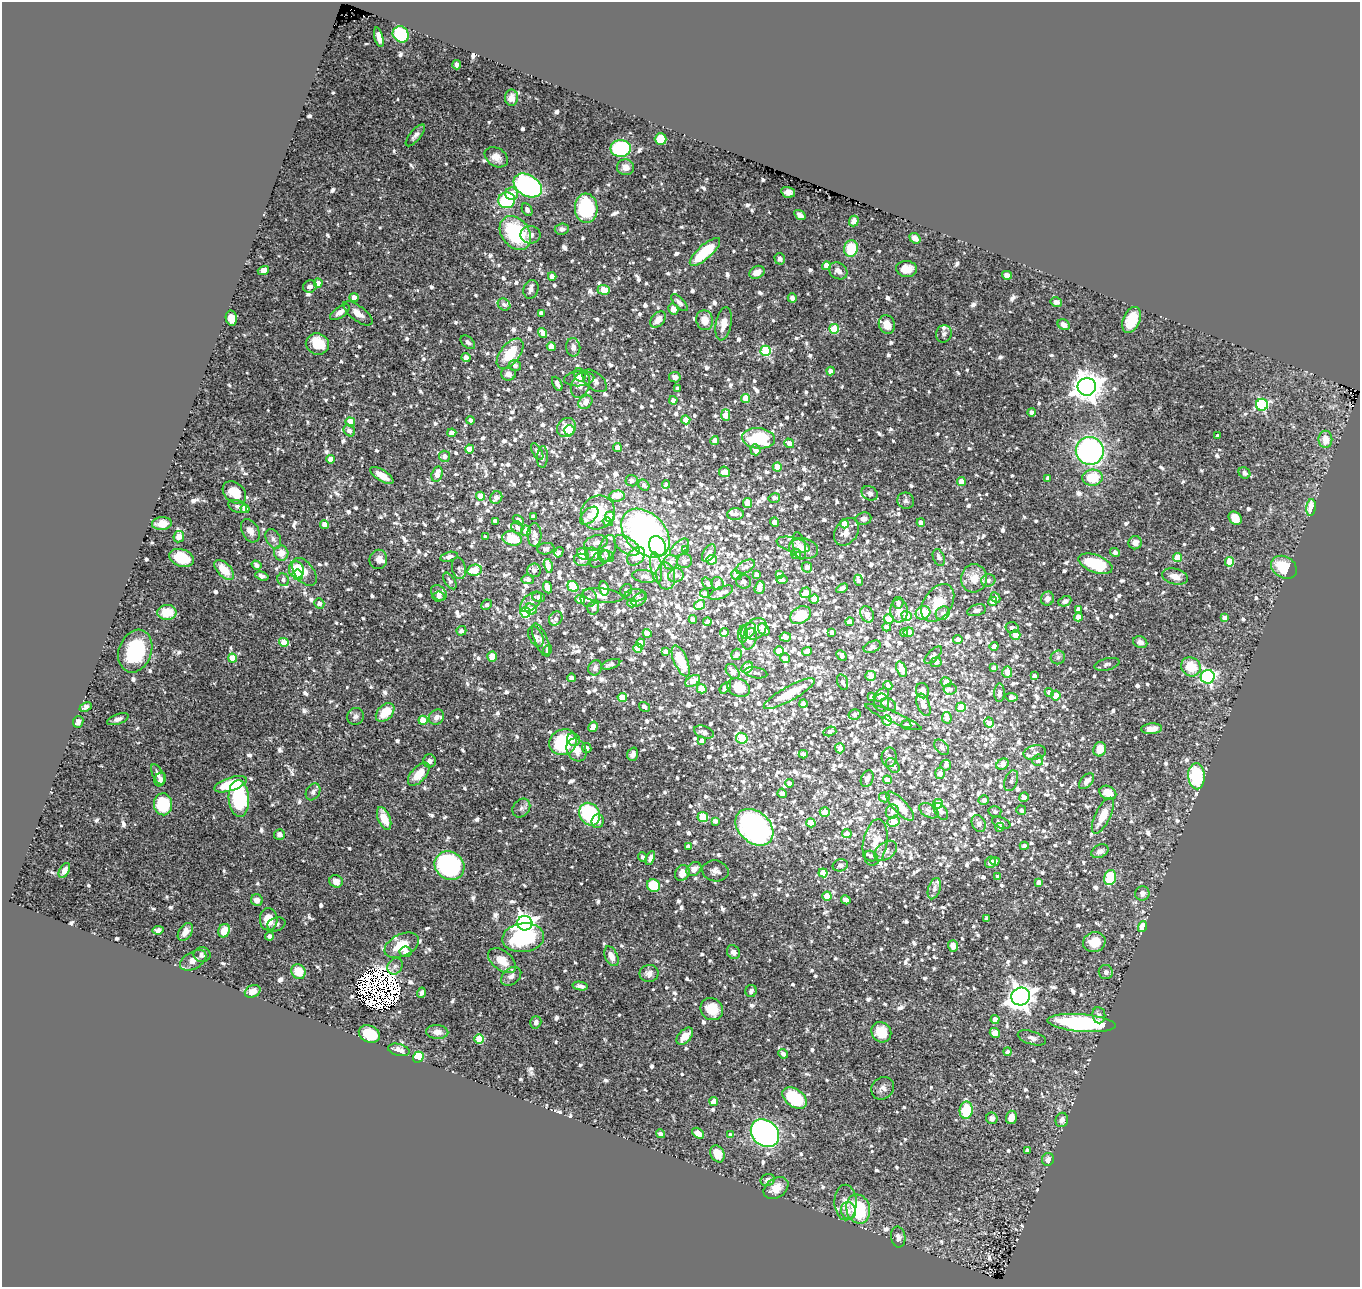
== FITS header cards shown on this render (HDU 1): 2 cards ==
NAXIS1  =                 1358
NAXIS2  =                 1285

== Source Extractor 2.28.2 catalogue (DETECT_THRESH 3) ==
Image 1358 x 1285 px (HDU 1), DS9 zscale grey, 1 PNG px = 1 image px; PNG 1362 x 1289 px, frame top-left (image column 1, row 1285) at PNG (2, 2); each listed source drawn as its Kron ellipse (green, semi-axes under 4 px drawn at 4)
Background 0.703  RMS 0.018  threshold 0.0549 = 3 sigma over >= 5 px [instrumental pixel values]
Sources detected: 1661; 15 with non-positive FLUX_AUTO (blend fragments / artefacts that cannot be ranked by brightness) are neither listed nor drawn; of the other 1646, the 500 brightest by FLUX_AUTO listed and drawn (1146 fainter detections omitted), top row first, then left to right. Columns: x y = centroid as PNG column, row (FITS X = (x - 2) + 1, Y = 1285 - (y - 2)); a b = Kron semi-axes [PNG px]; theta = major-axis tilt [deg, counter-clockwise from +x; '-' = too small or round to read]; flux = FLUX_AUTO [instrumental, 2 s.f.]
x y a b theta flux
401 34 8 7 - 100
379 37 10 4 -75 7.1
457 65 5 4 - 4.3
512 98 8 6 89 7.6
415 135 13 5 50 5.4
661 139 6 6 - 25
621 148 10 8 1 130
496 157 12 9 -34 11
625 167 9 8 - 8.9
528 185 15 10 -31 270
788 192 7 5 -15 6.4
512 194 6 6 - 12
507 200 8 8 - 88
586 208 15 11 -86 110
527 210 7 5 -62 4.9
800 215 6 4 -34 6.7
854 221 5 4 - 5.9
562 229 7 5 3 5.5
515 233 18 13 -53 120
531 235 10 9 - 7.4
915 238 6 4 -40 8
851 248 8 7 - 36
705 252 19 7 42 68
780 259 6 5 - 4.5
826 266 4 4 - 18
907 269 10 8 -3 14
263 270 6 4 18 14
838 271 10 8 -33 6.5
757 272 8 6 27 10
1007 275 5 4 - 5.8
552 276 4 4 - 12
318 283 4 4 - 11
310 286 7 6 - 5.6
531 289 9 7 70 6
604 290 6 4 -4 30
354 298 4 4 - 12
792 298 5 4 - 4.9
1056 302 6 4 -13 5.3
679 303 10 5 -46 5
504 304 7 5 -35 4.6
673 309 5 5 - 8.1
340 312 11 5 35 7.2
358 313 17 7 -37 12
541 313 4 4 - 4.7
231 318 7 5 -79 15
658 320 9 6 48 13
705 320 10 8 -75 15
1132 320 14 8 65 29
724 324 17 8 79 15
887 324 9 8 - 16
1064 325 6 5 - 8.6
834 329 5 5 - 60
543 333 5 4 - 10
944 334 9 7 70 4.8
468 342 8 5 -40 4.7
317 344 12 10 -20 36
551 347 4 4 - 16
573 347 9 7 -82 7.3
766 351 5 5 - 100
510 354 17 9 51 42
466 357 4 4 - 9.9
515 366 6 5 - 5
830 371 4 4 - 8.2
508 374 7 6 - 6.4
580 375 7 5 -58 5
675 377 6 5 - 6.1
579 379 15 7 5 9.6
595 381 14 8 -41 7.2
557 384 8 4 -63 4.5
580 385 13 9 69 10
1087 387 9 9 - 1900
678 388 4 3 - 4.3
746 398 4 4 - 21
673 400 4 4 - 6.6
585 402 8 6 41 9.9
1262 405 6 6 - 160
1031 412 4 4 - 4.4
726 415 6 4 -88 19
471 420 4 4 - 5.4
686 420 4 4 - 19
350 422 5 4 - 22
566 428 10 9 - 23
569 430 5 5 - 17
349 431 6 5 - 5.9
452 433 4 4 - 13
1218 436 4 4 - 5.5
758 438 16 10 -6 72
1325 439 8 7 - 16
715 441 4 4 - 10
789 443 5 4 - 11
617 447 4 4 - 10
470 449 4 4 - 20
755 450 5 5 - 9.5
1090 451 14 14 - 300
537 452 9 4 -60 4.4
444 456 5 5 - 6.2
542 457 11 5 87 4.7
331 459 4 4 - 17
777 467 4 4 - 19
724 472 5 5 - 12
1244 473 6 5 - 4.7
437 474 8 5 74 14
382 475 13 5 -32 17
1048 478 4 3 - 6.3
1092 478 10 8 4 43
632 481 6 5 - 4.7
961 482 4 4 - 19
666 484 4 4 - 4.6
644 485 6 5 - 4.6
234 493 13 9 -42 21
870 493 8 6 -31 4.3
481 496 4 4 - 18
617 496 8 5 4 13
496 498 6 5 - 6.3
774 498 6 5 - 5
906 501 8 8 - 4.4
747 503 5 4 - 19
238 506 10 6 -22 5.1
1311 507 8 4 84 19
245 509 4 4 - 15
598 513 18 16 44 61
735 514 8 6 3 5.5
589 516 11 6 43 9.6
533 517 4 3 - 4.4
610 517 5 5 - 19
1235 518 7 6 - 19
863 519 8 6 9 6.8
518 520 6 4 -32 4.7
495 521 4 4 - 5.6
608 522 5 4 - 5.7
774 522 5 4 - 11
162 523 10 6 5 11
921 523 4 4 - 11
324 524 4 4 - 10
844 524 4 4 - 17
517 528 6 5 - 6.2
250 531 12 8 -61 9.6
526 531 5 5 - 13
846 532 15 11 55 11
645 533 28 19 -45 500
534 535 11 7 -89 8.2
179 537 6 5 - 7.6
485 537 4 3 - 4.5
512 538 10 7 -14 42
273 539 10 7 -63 5.7
596 543 12 7 15 8.2
1135 543 6 6 - 7.9
627 545 14 8 -34 11
793 545 17 7 -15 7
657 546 10 8 -69 80
799 546 14 6 -78 7.7
680 548 11 6 42 5.6
546 549 8 6 8 5.3
607 549 14 8 73 8.4
804 549 14 10 -13 14
685 550 4 4 - 8.7
559 552 5 4 - 4.2
1115 552 5 4 - 4.9
281 553 7 7 - 15
709 553 9 5 61 6.2
583 554 7 5 -49 39
592 554 7 6 - 5.4
796 554 5 5 - 5.6
607 556 7 5 -26 4.6
636 556 10 7 46 33
449 557 9 4 14 4.7
1178 557 4 4 - 30
181 558 12 8 -19 37
939 558 9 5 -68 5.2
378 559 9 9 - 8.4
600 559 11 6 37 6
582 560 8 6 -16 8.7
711 560 5 5 - 22
684 561 7 7 - 5.9
671 562 7 7 - 6
1229 562 5 4 - 38
1095 564 18 8 -20 78
256 565 5 4 - 4.4
548 566 7 4 -77 15
656 567 15 5 -82 7
745 567 10 6 29 6.6
807 567 5 5 - 7.2
1284 567 14 10 -32 43
459 568 11 7 -78 4.2
224 570 12 6 -46 26
296 570 8 7 - 27
474 570 7 5 12 33
534 570 7 6 - 5.8
304 572 16 9 -52 18
756 574 4 4 - 7.1
779 574 4 4 - 5.4
298 575 5 5 - 42
676 575 8 7 - 5.1
736 575 5 4 - 21
262 576 7 4 -18 4.5
645 576 12 6 -8 7.3
666 576 13 9 -83 12
1175 577 13 8 -13 12
974 578 14 13 - 21
528 579 6 4 -4 5.7
283 580 6 5 - 4.5
782 580 5 4 - 9.4
859 580 5 4 - 4.2
988 580 7 6 - 5.2
450 581 9 5 -56 4.3
744 582 7 7 - 5.4
708 583 6 4 -49 4.6
718 583 7 6 - 5.3
573 586 6 5 - 73
547 587 6 4 -66 11
604 588 7 5 -82 15
760 588 6 5 - 9.8
842 588 6 4 31 5.5
626 590 7 5 47 5.8
439 593 9 6 -42 7.6
705 593 4 3 - 5.9
721 593 13 5 25 7.9
806 593 5 5 - 16
603 595 20 7 -7 13
635 595 11 6 3 6.1
439 596 6 5 - 4.7
539 597 7 4 -15 6.9
589 598 9 8 - 7.5
996 598 5 4 - 4.5
580 599 4 4 - 11
639 599 8 5 39 7.4
814 599 5 4 - 17
1047 599 7 6 - 7.7
992 601 5 4 - 12
1065 601 6 5 - 5.3
531 602 13 7 41 6.6
319 603 5 5 - 6.4
632 603 5 4 - 7.5
898 603 6 5 - 4.6
938 603 21 14 55 29
487 605 5 4 - 4.5
700 605 6 4 32 43
593 608 6 5 - 5.2
531 609 6 5 - 7.7
1078 609 4 3 - 4.9
977 610 10 5 14 5.3
899 611 11 8 -87 14
167 612 9 7 1 28
525 613 5 5 - 89
923 613 7 6 - 48
943 613 7 6 - 4.2
867 614 8 6 -64 11
801 615 11 8 30 35
907 616 5 4 - 19
1078 617 4 4 - 15
1224 618 4 4 - 7.1
556 619 8 6 50 5.2
693 619 4 4 - 6.6
889 619 5 5 - 13
707 622 4 4 - 4.7
850 622 4 4 - 10
887 627 4 4 - 4.8
1012 628 6 5 - 5.4
756 629 12 9 44 15
748 630 9 6 47 5.3
764 630 7 5 -53 14
461 631 5 4 - 5.6
724 632 5 4 - 5.3
832 632 4 4 - 5.3
909 632 5 5 - 24
647 633 5 4 - 14
904 633 4 4 - 5
743 634 8 5 85 5
1015 635 5 5 - 17
536 637 11 6 -63 6.6
785 637 6 4 -4 6.5
749 639 11 7 74 12
541 640 17 6 -68 6.9
958 640 4 4 - 9.9
284 642 5 4 - 18
1140 642 7 6 - 5.7
640 643 4 4 - 23
994 646 4 4 - 9.8
872 647 9 5 25 4.3
638 648 5 4 - 22
547 650 5 4 - 4.6
135 651 22 16 70 71
779 651 5 4 - 26
807 651 5 4 - 13
665 652 4 4 - 7.2
737 654 6 5 - 5.3
933 655 11 5 46 4.8
492 656 5 4 - 30
841 656 6 4 -45 4.8
1058 657 7 6 - 4.2
232 658 5 4 - 26
785 658 5 4 - 6.3
681 661 16 7 -67 52
936 662 5 5 - 4.4
611 664 10 4 19 5.6
1107 664 13 6 14 4.3
747 667 6 5 - 26
1191 667 10 9 - 28
595 668 8 6 67 4.9
994 668 4 4 - 5.3
901 669 8 5 -72 17
733 671 8 5 -52 11
1007 672 5 5 - 14
756 673 11 5 -9 4.7
870 676 5 5 - 9.1
1034 676 4 4 - 4.8
1208 677 7 7 - 230
571 678 4 4 - 4.3
693 681 8 5 30 17
843 682 8 5 -73 4.3
946 682 5 4 - 18
888 686 5 4 - 8.3
725 688 7 4 45 5
739 688 12 8 -24 28
702 689 5 4 - 26
950 689 6 6 - 4.2
923 691 8 6 -67 8.3
1049 692 4 4 - 5.7
999 693 9 5 88 5.1
789 694 29 7 29 40
881 695 8 5 33 10
1056 695 5 4 - 20
622 697 5 4 - 26
872 697 4 4 - 4.6
1011 697 6 4 -10 8.6
881 703 9 7 -83 9.4
803 704 4 4 - 7.1
889 704 8 5 -31 4.3
923 705 12 6 -68 15
86 707 6 4 25 5
644 707 6 4 -36 5.7
961 707 5 4 - 34
385 712 11 7 46 27
854 714 6 5 - 4.8
356 716 8 8 - 4.2
436 717 8 7 - 5.9
893 717 31 5 -23 7.8
947 718 6 4 -78 8.6
118 719 11 5 20 5
423 720 4 4 - 32
887 721 5 5 - 41
78 722 6 5 - 5.1
989 723 5 4 - 11
906 725 5 4 - 5.5
593 727 5 4 - 20
1152 729 10 5 4 9.8
830 731 6 4 17 4.6
704 732 10 6 -19 4.2
742 738 6 5 - 57
573 740 7 6 - 7.4
702 741 4 4 - 7.7
563 742 14 12 25 81
942 747 9 6 -49 6.3
587 748 5 4 - 4.2
840 748 5 5 - 7.3
1100 749 7 6 - 19
576 750 12 9 -61 17
1035 752 11 7 11 6.4
633 754 7 5 71 6.6
803 754 4 4 - 4.4
889 757 10 7 87 6.4
1038 760 5 5 - 4.7
429 761 6 6 - 6.8
1002 764 6 5 - 12
946 765 5 5 - 4.7
893 766 8 6 -52 6.7
940 773 5 5 - 8.3
158 774 11 5 -63 6.2
419 774 14 7 48 24
1196 776 13 8 -87 84
867 779 8 6 68 5.9
160 780 7 5 68 5
887 780 4 4 - 9
1011 781 11 6 69 5.2
1086 781 9 5 48 7.9
789 783 4 4 - 6.9
230 784 17 6 18 57
313 792 9 6 59 4.4
782 793 4 4 - 4.7
1108 793 9 6 -26 20
884 797 5 5 - 5.3
1024 797 5 5 - 8.7
239 798 18 10 -86 110
984 800 5 5 - 6.8
163 804 11 9 -87 68
938 804 5 5 - 44
900 806 19 7 -47 28
521 808 10 8 54 5
1021 810 5 4 - 4.8
892 811 7 6 - 5.7
929 811 10 6 -30 5.4
941 811 9 6 -57 5.6
995 811 6 5 - 4.4
825 812 5 4 - 17
590 814 12 9 -56 110
1103 816 20 7 63 23
703 817 5 5 - 50
384 818 12 6 -68 23
598 821 7 6 - 10
715 821 4 4 - 4.3
893 822 6 5 - 37
811 823 5 4 - 31
979 823 9 6 -62 7
1001 823 9 5 -22 4.7
754 827 21 15 -42 360
1000 827 4 4 - 4.9
279 834 5 5 - 5
847 834 5 4 - 11
875 842 23 12 80 22
1024 846 4 4 - 7.7
688 847 4 4 - 6.1
886 851 13 8 38 8.3
1100 851 9 6 26 6.7
871 856 6 5 - 4.4
643 857 5 3 - 4.2
650 858 7 4 66 5.6
995 861 4 4 - 4.4
990 862 6 5 - 5.7
840 865 8 6 16 5.2
449 866 15 13 -33 160
694 869 8 6 39 9.6
64 870 8 5 61 7.3
715 871 13 10 -11 7.8
682 873 8 7 - 14
823 873 4 4 - 26
998 877 4 4 - 4.3
1110 878 8 6 76 61
336 881 7 6 - 9.2
1039 882 4 4 - 7.7
654 886 7 6 - 40
934 889 11 6 72 4.7
1142 893 7 7 - 6.4
827 896 4 4 - 28
257 900 6 5 - 8
846 900 5 4 - 8.3
987 918 4 4 - 5.2
269 919 11 9 -88 25
525 923 7 7 - 560
276 924 9 6 16 4.3
1142 927 6 4 74 24
158 930 6 4 9 4.6
224 931 7 5 66 22
185 932 10 6 56 8.3
270 936 4 4 - 5.3
523 938 21 14 5 110
1094 942 11 10 - 18
402 945 18 11 25 33
953 946 6 5 - 8.4
406 952 6 5 - 7.6
733 952 7 6 - 6.7
202 955 8 7 - 4.4
611 956 10 6 -65 11
193 960 14 8 30 9
502 961 16 9 -38 21
395 966 9 7 55 4.2
298 972 8 7 - 23
1106 972 7 7 - 5.3
649 973 9 8 - 6.9
511 976 11 7 39 7.2
580 986 8 4 -10 4.5
253 991 8 6 26 11
751 991 6 5 - 4.3
421 993 5 3 - 4.3
1021 996 9 8 - 1200
712 1009 12 10 -39 30
1099 1015 8 6 -83 4.9
995 1019 4 4 - 9.5
536 1022 6 5 - 4.8
1081 1023 34 8 -5 160
437 1032 11 7 -1 8.8
881 1032 10 9 - 26
995 1033 5 5 - 14
369 1034 11 8 -25 41
685 1036 10 6 46 16
1032 1038 14 6 -17 6.6
479 1039 5 4 - 40
399 1050 11 6 -14 6.7
1008 1052 4 4 - 4.3
783 1054 5 4 - 5.5
418 1057 5 5 - 61
883 1088 12 10 41 7
795 1098 14 9 -36 69
714 1101 4 4 - 21
966 1110 8 6 82 44
1011 1117 7 5 74 11
992 1118 6 5 - 5.3
1062 1120 7 6 - 5.9
698 1133 7 4 -37 9.2
765 1133 15 12 -42 660
660 1134 4 4 - 4.4
730 1135 4 4 - 6.5
1027 1150 4 3 - 5
717 1154 9 6 -63 18
1048 1159 6 6 - 6.2
768 1180 7 6 - 5.9
776 1188 13 9 35 15
846 1202 18 11 -89 12
858 1209 15 11 -75 81
848 1210 9 7 -77 6.7
898 1237 10 7 -80 5.7
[1146 fainter detections neither listed nor drawn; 15 non-positive-flux detections neither listed nor drawn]